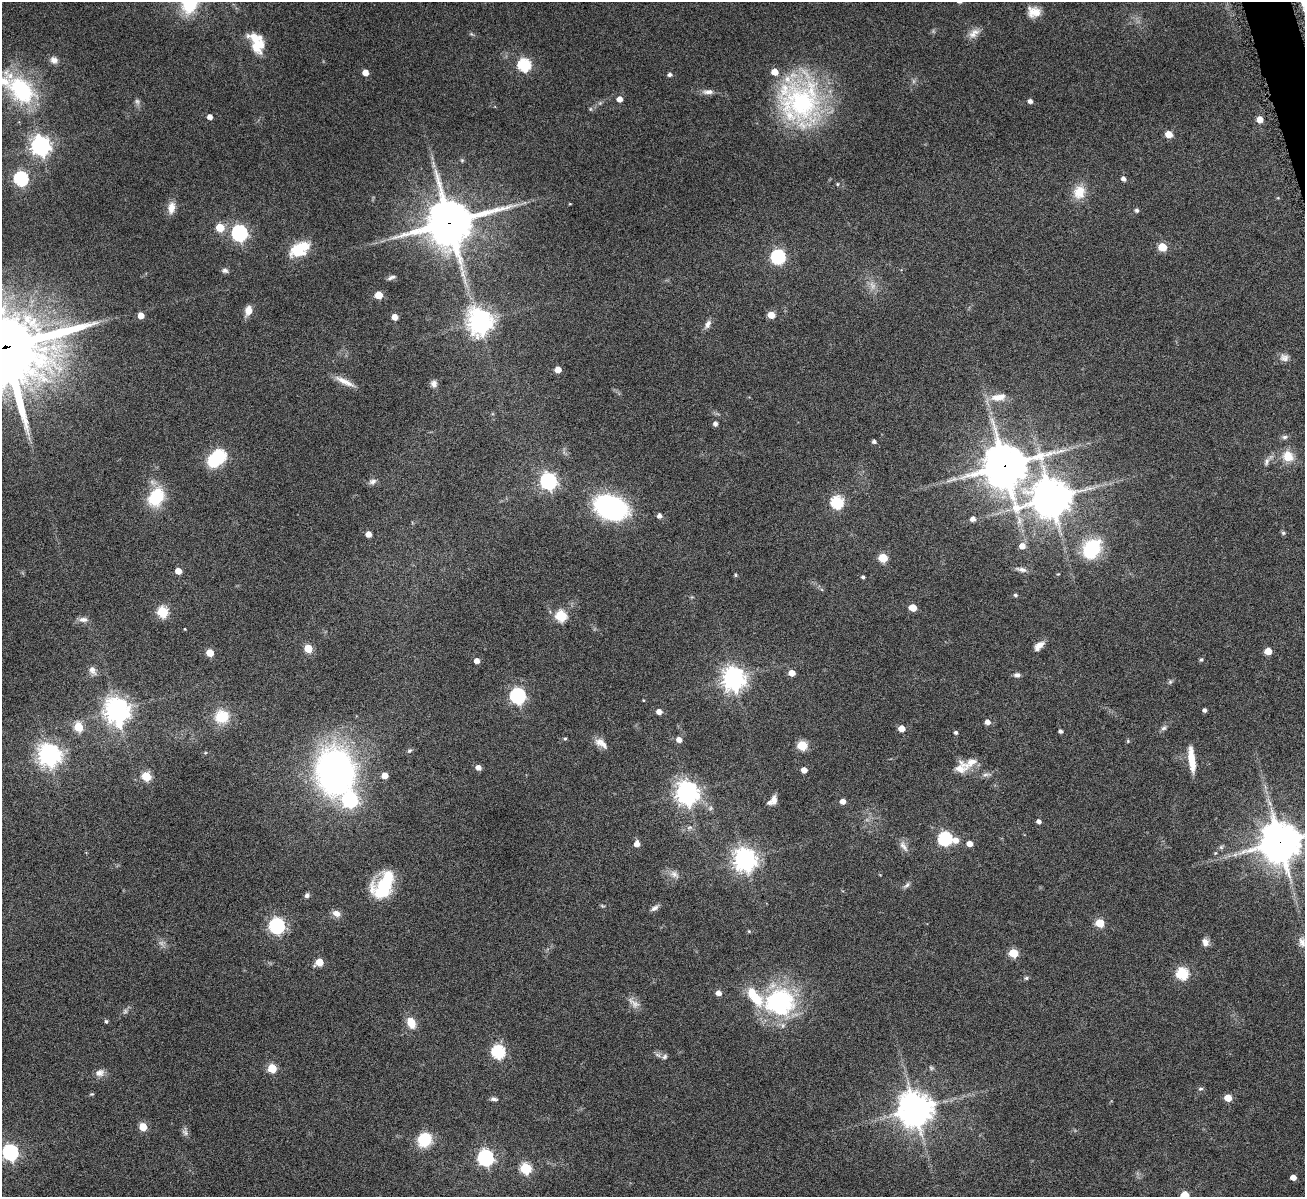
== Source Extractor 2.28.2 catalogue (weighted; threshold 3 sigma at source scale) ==
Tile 10 of 4 x 4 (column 2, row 3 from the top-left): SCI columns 1311-2613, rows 1471-2665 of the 5223 x 5210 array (HDU 1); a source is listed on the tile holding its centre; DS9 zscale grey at full resolution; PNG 1307 x 1199 px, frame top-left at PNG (2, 2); no overlay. Shown black and unused: <1% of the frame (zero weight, under 4 of 8 exposures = <1% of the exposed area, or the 3 px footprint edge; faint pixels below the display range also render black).
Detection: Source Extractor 2.28.2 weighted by HDU 2 'WHT'; one run over the whole footprint, this tile lists its part. Background 0.108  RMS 0.0052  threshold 0.0211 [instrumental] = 3 sigma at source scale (4.09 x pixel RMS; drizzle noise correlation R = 1.36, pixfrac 0.8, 0.05/0.05 arcsec/px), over >= 5 px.
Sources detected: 184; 3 too faint to see at this stretch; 2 inside a brighter object's white glare — not listed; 10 inside a brighter listed object's ellipse — not listed separately; the other 169 listed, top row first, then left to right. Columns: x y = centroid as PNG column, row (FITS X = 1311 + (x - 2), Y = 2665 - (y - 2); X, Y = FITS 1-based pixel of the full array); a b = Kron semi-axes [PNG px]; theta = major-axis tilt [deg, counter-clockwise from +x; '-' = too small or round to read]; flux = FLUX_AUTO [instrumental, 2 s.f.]
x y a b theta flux
1034 12 16 13 -6 5.9
973 35 13 8 -3 3.3
259 45 18 12 60 9.5
54 60 10 8 -30 2.7
524 65 6 6 - 61
365 73 5 4 - 5.1
670 75 5 4 - 1.3
21 90 40 22 -48 46
708 92 16 7 3 2.6
619 99 5 5 - 3.4
137 101 9 6 -73 1.4
799 101 61 50 -68 82
1030 101 5 4 - 2
590 109 6 4 -90 0.59
210 117 4 4 - 3
1260 119 5 5 - 5.1
1169 134 5 5 - 7.9
41 146 7 7 - 260
462 160 5 5 - 0.61
21 178 6 6 - 83
1123 179 5 5 - 1.7
837 184 4 4 - 0.53
1079 192 19 16 71 8.1
1278 198 5 3 - 0.43
570 204 5 3 - 0.37
171 208 16 9 82 4.3
1137 210 5 5 - 1
449 223 17 16 - 1800
220 228 5 5 - 16
239 233 7 6 - 120
1162 247 5 5 - 14
299 248 26 12 17 13
778 257 6 6 - 94
225 270 9 6 -8 1.4
391 277 10 4 17 1.4
379 295 5 5 - 11
248 310 10 7 73 4.7
771 315 5 5 - 6.9
141 316 5 4 - 5.5
395 317 5 5 - 4.3
480 321 8 8 - 490
708 324 12 7 63 2.3
5 347 29 25 2 5100
1284 358 12 10 -6 2.6
558 369 5 4 - 5.3
345 382 29 7 -26 5
434 384 8 7 - 2.1
998 397 21 10 8 6.6
715 424 5 5 - 1.7
1285 437 8 6 2 1.2
874 442 5 4 - 1.3
220 456 7 6 - 51
1288 456 15 13 -47 7.2
1267 462 12 6 70 1.9
1004 466 14 14 - 1600
372 481 10 7 19 1.8
548 481 7 7 - 160
156 497 22 16 63 21
1051 499 13 13 - 1100
837 502 6 6 - 57
611 507 21 14 -20 110
659 516 5 5 - 2.1
973 519 5 5 - 2.2
1283 533 6 5 - 0.85
368 534 5 4 - 3.9
1022 546 5 5 - 3.8
1092 549 22 16 54 28
883 558 5 5 - 16
1022 569 15 6 -12 2
178 571 5 5 - 4.5
735 575 5 4 - 0.6
863 577 4 3 - 0.83
1015 595 4 4 - 0.92
913 608 5 5 - 9.1
162 612 6 5 - 35
561 616 6 6 - 36
83 619 12 7 -2 2.4
185 629 3 2 - 0.36
1039 646 13 7 45 4.1
308 648 5 5 - 13
1268 651 5 5 - 7.8
210 653 5 5 - 9.6
1201 660 4 4 - 0.82
477 661 5 4 - 3
92 670 13 8 -60 2.5
792 673 5 5 - 5
1017 675 7 6 - 1.7
733 679 8 8 - 400
1170 682 6 5 - 0.83
518 696 7 6 - 110
643 700 3 3 - 0.37
117 710 9 8 - 490
1204 710 4 4 - 1.4
659 712 5 4 - 3.2
222 716 17 15 12 13
988 722 5 5 - 2.7
78 727 5 5 - 17
901 728 5 5 - 5.7
1164 728 8 5 18 1.2
1060 731 4 4 - 1.2
956 732 4 4 - 1.1
565 738 5 4 - 0.67
679 740 5 5 - 3
1128 741 5 4 - 0.57
599 742 12 12 - 3.4
802 745 6 5 - 24
409 751 7 6 - 0.91
49 755 8 7 - 350
1192 759 24 6 -84 9.8
971 762 27 11 29 5.8
478 768 5 5 - 3
804 770 4 4 - 3.4
336 771 36 28 -83 220
986 775 14 4 11 1.7
146 776 5 5 - 22
385 776 5 5 - 4.6
687 793 8 8 - 400
774 800 10 6 88 2.6
843 801 5 4 - 3
1039 821 5 4 - 1.8
689 827 10 4 1 1.3
945 839 6 6 - 81
955 840 6 6 - 4.3
1280 842 13 13 - 1400
637 844 6 5 - 3
970 844 5 5 - 3.9
903 846 16 7 -53 2.8
1221 847 6 6 - 0.86
1235 855 7 4 2 1.3
745 859 8 7 - 400
674 874 14 8 -37 2.9
907 885 12 5 41 1.3
384 889 29 17 -61 18
307 895 6 5 - 1.4
602 906 8 3 -13 0.59
654 908 11 6 31 1.8
336 913 10 7 -24 3.2
1100 923 5 5 - 17
277 926 7 6 - 130
749 931 5 4 - 0.52
1205 942 10 8 -66 2.7
1302 942 15 9 -78 3.1
1013 953 5 5 - 19
319 962 6 5 - 10
1182 973 6 6 - 49
1026 978 6 5 - 0.83
718 993 5 5 - 2.9
779 1001 28 26 10 67
634 1003 20 8 -41 3.3
106 1021 5 4 - 0.74
411 1023 12 8 -65 7.4
498 1052 6 6 - 67
664 1057 8 6 35 1.3
272 1068 5 5 - 20
931 1068 7 5 -22 0.94
99 1073 11 8 18 3.1
1200 1089 7 4 7 0.84
92 1094 6 4 1 0.56
1228 1098 5 5 - 8.1
494 1099 10 5 -5 1.3
915 1109 11 11 - 890
143 1127 5 5 - 12
185 1132 10 7 -38 1.5
424 1139 14 12 47 16
10 1152 7 6 - 120
485 1158 7 6 - 140
526 1169 6 6 - 37
1293 1177 5 4 - 3.6
1185 1195 5 5 - 9.4
Overlapping masked pixels (flux is a lower limit): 4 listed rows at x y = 449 223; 5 347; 1004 466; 1280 842
Isophote crosses this tile's border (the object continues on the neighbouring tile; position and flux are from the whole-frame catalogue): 4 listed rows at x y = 5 347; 1280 842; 1302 942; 1185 1195